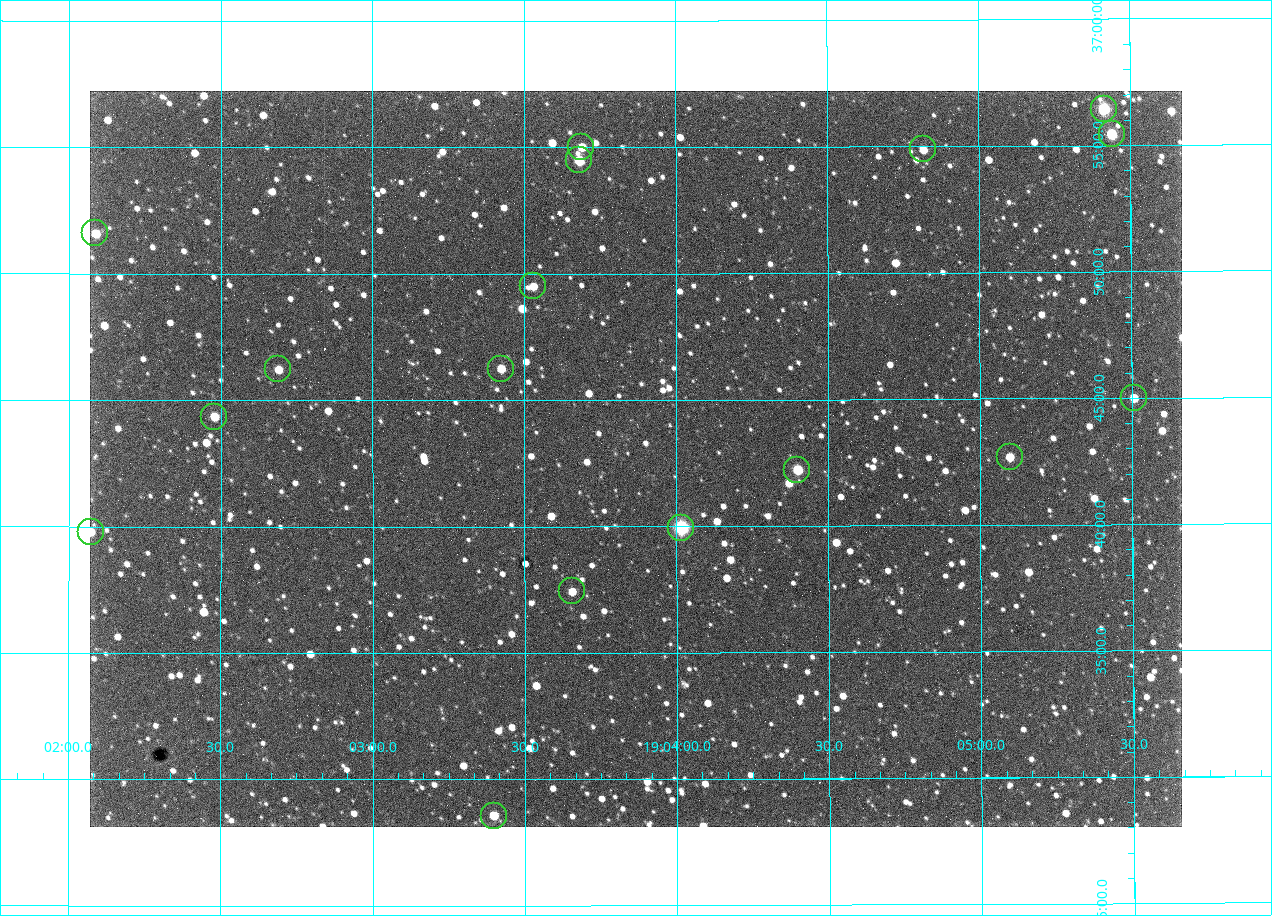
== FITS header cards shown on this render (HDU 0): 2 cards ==
NAXIS1  =                 1092 /fastest changing axis
NAXIS2  =                  736 /next to fastest changing axis

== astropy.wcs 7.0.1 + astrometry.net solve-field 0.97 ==
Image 1092 x 736 px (HDU 0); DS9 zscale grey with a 90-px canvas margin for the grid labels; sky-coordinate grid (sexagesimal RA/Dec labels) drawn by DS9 from the SOLVED WCS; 17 Tycho-2 reference stars matched to detected sources circled (green)
Header WCS: none
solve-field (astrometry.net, Tycho-2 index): SOLVED blind (the file carries no WCS)
Solved WCS: RA---TAN-SIP/DEC--TAN-SIP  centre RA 19:03:52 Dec +36:43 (285.97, +36.71 deg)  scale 2.37 arcsec/px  FOV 43.2' x 29.1'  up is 0 deg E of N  parity flipped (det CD > 0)
(file carries no celestial WCS; the grid is the blind solution)
Tycho-2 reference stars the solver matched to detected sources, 17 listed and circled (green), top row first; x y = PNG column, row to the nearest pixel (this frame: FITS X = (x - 90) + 1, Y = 736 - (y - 91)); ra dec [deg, ICRS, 3 dp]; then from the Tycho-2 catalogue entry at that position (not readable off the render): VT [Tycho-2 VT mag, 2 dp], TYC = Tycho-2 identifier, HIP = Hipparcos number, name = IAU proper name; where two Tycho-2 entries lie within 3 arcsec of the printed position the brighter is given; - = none
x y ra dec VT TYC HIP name
1104 109 286.353 +36.941 8.32 2652-644-1 93748 -
1112 134 286.360 +36.924 9.83 2652-14-1 - -
581 147 285.922 +36.917 10.48 2652-1249-1 - -
923 149 286.204 +36.915 10.94 2652-350-1 - -
579 160 285.920 +36.908 9.57 2652-218-1 - -
95 233 285.522 +36.860 10.88 2651-1921-1 - -
533 286 285.882 +36.825 10.95 2652-329-1 - -
278 369 285.672 +36.770 11.14 2651-2527-1 - -
501 369 285.856 +36.771 11.11 2652-1253-1 - -
1134 398 286.377 +36.750 10.72 2652-110-1 - -
214 417 285.620 +36.739 11.03 2651-1906-1 - -
1010 457 286.274 +36.711 10.88 2652-1070-1 - -
797 470 286.100 +36.704 10.14 2652-1649-1 - -
681 528 286.004 +36.666 8.52 2652-1368-1 - -
91 532 285.518 +36.663 10.71 2651-2245-1 - -
572 591 285.914 +36.624 11.11 2652-845-1 - -
494 816 285.849 +36.476 10.21 2652-1424-1 - -